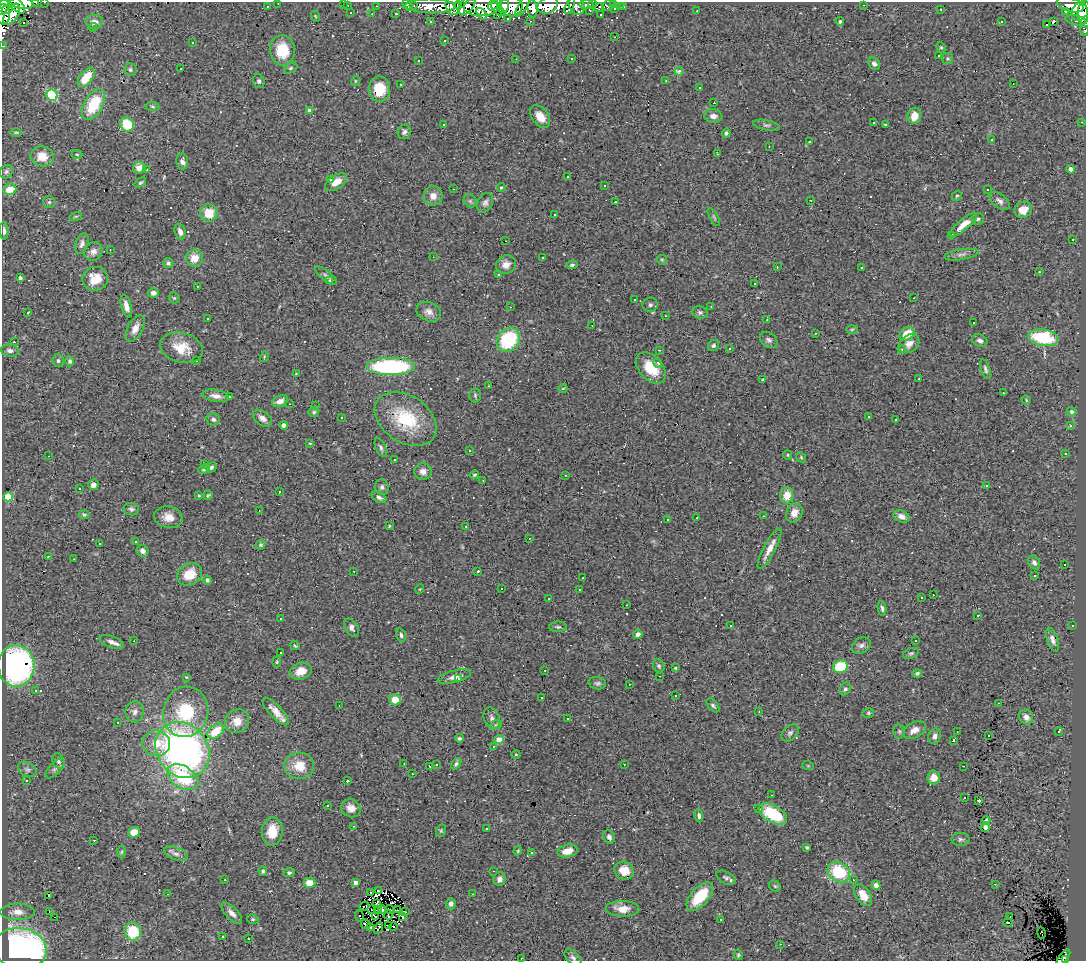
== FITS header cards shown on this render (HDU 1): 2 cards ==
NAXIS1  =                 1084
NAXIS2  =                  959

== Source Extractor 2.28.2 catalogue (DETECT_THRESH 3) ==
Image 1084 x 959 px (HDU 1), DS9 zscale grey, 1 PNG px = 1 image px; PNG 1088 x 963 px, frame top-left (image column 1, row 959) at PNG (2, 2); each listed source drawn as its Kron ellipse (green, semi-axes under 4 px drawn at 4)
Background 0.789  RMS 0.07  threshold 0.209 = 3 sigma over >= 5 px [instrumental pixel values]
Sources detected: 460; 8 with non-positive FLUX_AUTO (blend fragments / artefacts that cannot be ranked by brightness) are neither listed nor drawn; the other 452 listed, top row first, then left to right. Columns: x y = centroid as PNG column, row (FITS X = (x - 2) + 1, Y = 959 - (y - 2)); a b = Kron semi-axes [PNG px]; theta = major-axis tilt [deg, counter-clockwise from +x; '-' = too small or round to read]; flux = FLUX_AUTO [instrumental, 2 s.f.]
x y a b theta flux
35 2 3 2 - 5
45 2 2 2 - 3.4
22 3 11 5 -8 780
278 3 2 2 - 3.3
344 3 3 2 - 44
15 4 12 6 -46 640
592 4 4 3 - 9.6
614 4 3 2 - 14
407 5 6 4 -55 21
414 5 3 2 - 5
453 5 10 7 -76 250
458 5 4 2 - 8.8
467 5 11 6 50 200
493 5 6 4 51 200
548 5 11 7 27 5
576 5 10 7 -70 64
586 5 7 3 4 37
609 5 7 5 42 30
864 5 2 2 - 2.4
1070 5 14 7 -17 290
3 6 9 5 64 490
267 6 3 2 - 4.7
347 6 2 2 - 3.5
376 6 3 2 - 6.5
430 6 25 7 -1 250
503 6 7 5 80 270
511 6 11 10 - 510
523 6 12 4 61 270
570 6 9 3 67 15
481 7 17 9 3 88
620 7 3 2 - 4.5
623 7 3 3 - 4.1
599 8 5 3 - 6.8
615 8 3 3 - 7.9
7 9 6 4 24 200
498 9 9 4 -48 44
533 9 9 5 -84 61
590 10 4 3 - 6.3
941 10 3 2 - 5.1
697 11 3 2 - 7
1065 11 3 2 - 7.5
1080 11 11 7 51 360
351 13 3 2 - 5.6
4 14 10 6 88 260
12 14 12 6 56 230
372 14 3 2 - 5.3
396 14 3 3 - 5.1
482 14 6 4 -50 32
1083 14 11 5 -88 93
497 15 3 2 - 8.5
601 15 2 2 - 4.3
315 16 5 3 - 4
508 18 3 2 - 12
1076 20 10 5 -11 26
530 21 3 2 - 4.1
1054 21 3 3 - 1200
94 22 9 7 -1 35
431 22 3 3 - 7.8
840 22 4 3 - 7.6
1001 22 4 3 - 14
24 23 3 2 - 22
1046 24 3 3 - 160
93 27 4 3 - 5.7
1084 30 5 2 - 23
614 37 2 2 - 2.3
445 40 3 3 - 26
192 43 3 2 - 3.3
3 46 3 2 - 2.8
941 47 5 4 - 6.4
282 50 15 12 -85 140
939 55 3 3 - 84
572 58 3 2 - 6.2
948 58 5 5 - 7.4
516 59 2 2 - 2.4
419 61 3 2 - 9.6
874 64 7 5 -52 17
290 68 7 5 27 8.8
181 69 3 2 - 4.1
130 70 6 6 - 11
679 71 4 3 - 25
86 77 11 6 52 110
259 81 7 5 -74 11
355 81 5 3 - 3.9
666 81 3 2 - 2.2
1013 84 2 2 - 2.6
401 85 3 3 - 35
699 87 3 3 - 15
380 89 12 10 -87 120
52 95 6 5 - 370
714 103 2 2 - 3.8
94 104 17 9 62 200
152 106 7 4 -7 7.1
310 111 4 4 - 43
713 116 9 7 -7 27
914 116 8 6 75 59
540 117 13 8 -53 56
874 122 3 3 - 48
1082 122 3 2 - 4.3
127 124 7 6 - 140
443 124 3 2 - 14
766 125 13 5 -11 14
885 125 4 4 - 6.8
16 132 6 3 0 5.1
404 132 7 6 - 14
726 133 5 4 - 9.9
992 140 3 3 - 29
809 142 3 2 - 3.2
769 146 2 2 - 2.4
77 154 5 3 - 5
718 154 3 2 - 9.8
42 156 11 10 - 65
182 161 8 6 -83 20
139 168 6 6 - 44
1071 169 4 4 - 25
147 170 3 2 - 5.2
6 172 7 6 - 12
567 177 3 2 - 6.6
330 180 3 3 - 36
336 182 12 7 33 48
140 183 6 3 35 6.9
605 186 3 3 - 12
501 187 4 4 - 4.8
10 189 6 5 - 80
454 189 3 2 - 5.1
988 190 3 3 - 25
433 196 9 9 - 37
957 196 5 4 - 6.6
811 200 3 2 - 4.2
470 201 7 5 -45 11
999 201 12 6 -39 21
49 202 6 6 - 10
615 202 3 3 - 27
485 203 10 7 64 17
1023 210 9 8 - 54
209 213 8 8 - 91
555 215 2 2 - 4.5
76 216 6 4 18 6.4
714 217 10 3 -60 7.6
978 219 6 5 - 9.1
963 225 17 5 40 53
4 231 9 4 -87 14
180 231 8 5 -71 21
951 235 3 2 - 4.1
1073 239 3 2 - 15
506 241 2 2 - 3.5
82 243 11 6 73 18
110 250 2 2 - 3.3
93 252 10 8 51 23
961 254 17 5 9 22
433 257 2 2 - 2.8
542 257 3 3 - 300
194 258 8 8 - 60
662 260 5 5 - 6.2
168 263 5 4 - 10
506 265 10 9 - 37
572 265 5 4 - 9.6
777 267 3 3 - 3.3
861 267 3 3 - 61
1039 272 3 2 - 3.1
499 274 3 3 - 14
326 276 13 5 -39 13
20 278 4 3 - 13
95 279 13 12 - 89
330 280 3 3 - 39
755 284 3 2 - 3.1
197 286 2 2 - 3.6
153 293 5 5 - 19
174 298 6 5 - 6
914 298 2 2 - 2.6
635 300 3 2 - 5.7
650 305 7 7 - 12
126 306 11 5 -75 32
711 306 2 2 - 3
510 307 3 2 - 2.7
28 312 3 2 - 4.5
429 312 13 9 -23 32
700 312 7 6 - 12
665 316 3 2 - 17
208 319 3 2 - 21
767 320 3 2 - 21
974 323 3 3 - 120
592 325 2 2 - 2.6
135 328 14 7 62 38
852 329 5 3 - 5.2
816 333 2 2 - 3.4
907 334 8 6 42 87
1043 338 15 8 -9 280
508 340 13 10 49 300
769 340 10 7 -39 15
980 340 8 6 -22 15
14 342 3 2 - 67
909 344 11 8 38 37
713 346 6 5 - 10
181 348 22 14 -13 100
730 348 3 3 - 9.2
901 349 3 3 - 27
659 350 3 2 - 2.7
10 351 9 6 -8 19
264 357 5 3 - 4.3
58 361 6 5 - 10
70 361 5 4 - 8.4
196 361 3 3 - 42
658 363 5 4 - 13
391 367 24 9 0 610
651 368 18 11 -48 120
985 369 10 4 -73 12
296 374 3 2 - 19
919 379 3 2 - 6.8
763 380 3 3 - 8.7
489 386 2 2 - 3.7
563 388 4 3 - 3.5
1003 393 3 2 - 15
475 395 7 5 -90 9.3
216 396 13 6 -10 30
229 397 3 3 - 28
1026 400 5 4 - 5.4
280 401 8 5 21 26
290 404 2 2 - 3.2
315 406 2 2 - 2.6
314 412 5 4 - 6.9
1071 412 5 4 - 13
341 417 3 3 - 4.8
868 417 3 2 - 5.2
262 418 11 6 -37 25
213 419 6 6 - 16
406 419 34 23 -33 270
896 420 3 3 - 14
284 425 4 4 - 24
1070 426 3 2 - 9.9
310 443 4 2 - 3.6
381 448 10 5 -66 14
469 450 3 3 - 13
1065 453 3 2 - 5
788 455 5 4 - 5.3
49 456 3 2 - 6.4
801 457 5 4 - 6.4
394 459 3 3 - 48
204 465 4 2 - 4.4
211 467 5 4 - 9.9
204 469 6 4 22 7.1
423 472 9 8 - 29
474 475 5 4 - 6.4
565 475 3 2 - 6.5
483 480 3 2 - 2.8
93 485 5 5 - 24
987 486 3 3 - 410
382 487 8 7 - 15
79 488 3 3 - 8.5
279 492 3 3 - 180
199 495 3 3 - 6.1
208 495 5 3 - 6.2
787 495 8 6 85 67
8 497 5 4 - 170
379 497 8 5 -30 14
131 509 8 6 -16 12
259 510 3 2 - 4.7
794 513 10 8 67 42
84 515 5 4 - 10
763 516 3 2 - 15
901 516 8 6 -22 25
168 517 14 10 -11 51
697 518 3 2 - 36
667 520 3 3 - 30
389 526 3 3 - 3.8
466 527 3 3 - 11
529 538 3 2 - 13
136 542 3 3 - 5.9
100 543 3 2 - 5.6
260 545 5 4 - 7.6
770 549 22 6 62 48
143 551 6 5 - 21
48 556 3 2 - 4.5
74 559 2 2 - 3.2
1034 563 7 5 -57 17
1064 564 3 3 - 40
354 571 3 2 - 4.7
478 571 4 3 - 11
190 574 13 10 30 110
1035 576 3 3 - 60
583 578 3 2 - 3.1
207 580 4 4 - 11
420 589 5 3 - 3.8
501 589 3 3 - 140
579 590 3 2 - 22
933 595 3 2 - 4.6
549 598 3 2 - 6.7
921 598 3 3 - 24
627 605 2 2 - 3.9
882 608 7 3 -79 11
978 615 3 2 - 40
280 619 3 2 - 3.4
1073 625 2 2 - 3.2
731 626 2 2 - 4
558 627 8 5 -1 9.2
352 628 10 6 -59 23
638 634 4 4 - 22
401 635 7 4 -72 12
1052 640 12 5 -72 22
134 641 2 2 - 13
915 641 3 2 - 5
112 642 13 6 -18 26
295 645 5 2 - 4.9
861 645 10 7 31 19
280 652 3 3 - 29
911 653 8 5 21 8.8
277 662 6 4 83 5.5
16 666 21 18 -88 1100
659 666 7 5 -64 9.4
840 667 7 6 - 200
675 668 3 3 - 11
545 670 2 2 - 2.7
301 671 11 8 18 58
917 673 5 4 - 9.6
660 676 3 2 - 4.4
186 677 4 3 - 4.1
454 677 17 6 15 33
459 679 3 2 - 6.4
597 683 9 6 -7 12
629 684 3 2 - 9.1
845 689 7 5 60 10
35 690 3 3 - 42
675 696 3 2 - 4.4
542 698 3 3 - 9.9
395 700 6 5 - 68
998 703 2 2 - 3.9
713 705 8 4 -50 11
339 706 2 2 - 2.4
276 711 18 6 -47 47
135 712 10 9 - 23
186 712 25 22 76 270
759 712 3 2 - 7
868 713 6 4 14 7.1
1026 717 7 6 - 26
492 718 11 7 -72 23
568 719 3 2 - 8.2
237 721 12 11 - 58
118 723 3 2 - 7.5
496 724 6 4 20 7.6
914 730 12 7 27 39
216 731 9 6 41 100
899 731 7 6 - 8.9
1059 731 4 3 - 45
957 732 2 2 - 2.5
790 733 10 6 44 14
988 735 2 2 - 3.3
935 736 8 6 66 22
459 738 4 3 - 8.4
499 740 4 4 - 87
954 740 3 3 - 19
156 743 14 12 -9 75
493 746 2 2 - 3.1
182 750 29 25 -51 1900
516 754 4 4 - 4.9
58 761 8 5 -71 13
404 763 2 2 - 2.4
456 764 6 4 52 8.4
624 764 2 2 - 3.6
436 765 3 2 - 5.5
299 766 15 13 -4 86
430 766 3 2 - 3.4
808 766 6 3 -19 4.9
963 766 2 2 - 2.7
55 769 12 6 48 15
27 770 10 6 -29 16
412 774 2 2 - 2.9
183 777 17 11 -34 270
934 777 7 6 - 45
27 780 3 3 - 14
347 781 3 3 - 42
772 795 3 2 - 6.2
964 798 3 3 - 20
979 800 4 3 - 8.7
327 806 3 2 - 7.1
351 808 10 8 -34 36
759 809 3 3 - 61
773 814 15 8 -30 230
699 816 7 4 -84 11
986 820 4 3 - 5.7
354 826 3 2 - 3.5
985 827 5 4 - 15
486 829 3 2 - 5.2
272 831 14 10 86 85
441 831 6 5 - 6.4
134 832 5 5 - 73
609 837 7 5 -64 16
960 839 9 6 0 13
94 840 3 2 - 8.5
807 847 4 4 - 6.8
518 851 5 3 - 5.3
568 851 10 6 14 57
121 852 6 4 88 5.9
531 853 3 3 - 86
176 854 12 6 -20 23
263 871 5 4 - 8
494 871 3 2 - 5.7
624 871 10 9 - 69
839 872 12 9 -33 240
289 873 5 4 - 8.9
726 878 10 6 -29 14
499 879 7 6 - 20
225 880 3 2 - 11
853 880 3 2 - 10
355 882 4 3 - 17
309 883 6 5 - 48
995 884 3 2 - 3.6
876 885 5 4 - 19
775 886 6 5 - 6.9
378 891 3 2 - 2.7
370 893 3 2 - 6.3
167 894 2 2 - 2.6
473 894 3 2 - 3.9
863 895 12 7 -56 68
49 896 3 3 - 22
700 896 17 9 48 170
377 904 4 2 - 6.2
451 904 6 5 - 18
364 906 5 2 - 0.05
372 909 2 2 - 5.5
377 909 4 2 - 3
390 909 4 2 - 2.4
623 909 17 8 -2 51
382 910 4 2 - 3.3
397 910 2 2 - 3.2
49 911 2 2 - 2.3
17 912 17 8 0 52
406 912 3 2 - 4.4
232 913 13 6 -46 25
388 915 5 2 - 3.3
360 916 6 3 -70 7.8
375 916 4 3 - 7.2
1010 916 3 2 - 4.2
55 917 3 2 - 22
403 917 3 2 - 4
253 919 6 4 -19 6.9
721 919 3 2 - 8.6
1008 923 4 3 - 15
366 924 5 3 - 35
389 926 3 2 - 5.6
370 927 4 3 - 14
393 927 4 3 - 66
378 928 6 2 58 3.2
133 932 9 8 - 170
1042 933 5 3 - 27
223 937 3 3 - 12
248 939 3 3 - 6.3
780 944 3 2 - 6.9
20 949 26 20 -10 1900
738 955 5 4 - 7
1063 957 9 3 50 64
521 958 2 2 - 4
573 958 10 6 -44 14
1066 960 3 2 - 39
At the frame edge (FLAGS 8, measured only in part): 12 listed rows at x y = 35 2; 45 2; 22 3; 278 3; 344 3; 15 4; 3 6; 4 14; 1084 30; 3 46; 573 958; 1066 960
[8 non-positive-flux detections neither listed nor drawn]